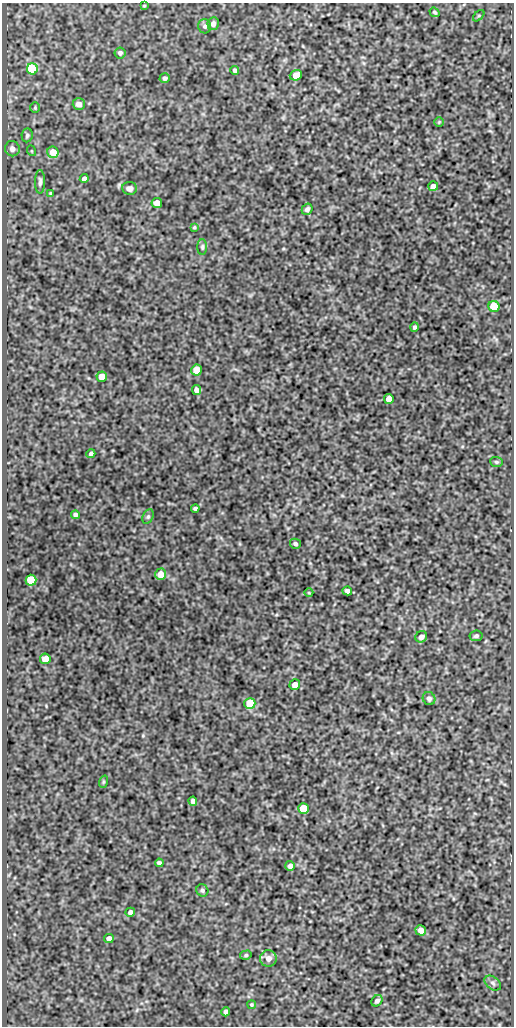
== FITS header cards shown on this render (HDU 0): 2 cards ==
NAXIS1  =                  512
NAXIS2  =                 1024

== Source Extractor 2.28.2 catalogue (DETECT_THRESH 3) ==
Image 512 x 1024 px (HDU 0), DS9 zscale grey, 1 PNG px = 1 image px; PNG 516 x 1028 px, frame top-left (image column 1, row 1024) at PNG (2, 3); each listed source drawn as its Kron ellipse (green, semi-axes under 4 px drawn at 4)
Background 126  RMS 0.63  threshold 1.9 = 3 sigma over >= 5 px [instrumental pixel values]
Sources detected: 63; all 63 listed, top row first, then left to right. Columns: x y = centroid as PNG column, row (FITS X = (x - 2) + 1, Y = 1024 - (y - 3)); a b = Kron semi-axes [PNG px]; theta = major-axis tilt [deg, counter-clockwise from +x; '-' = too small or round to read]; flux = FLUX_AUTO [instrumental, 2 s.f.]
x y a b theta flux
144 6 4 2 - 34
435 12 5 3 - 63
479 16 7 4 45 58
213 24 6 6 - 160
205 26 7 6 - 110
120 53 5 5 - 120
32 69 5 5 - 3000
235 70 4 4 - 100
296 75 6 5 - 360
165 78 5 4 - 130
79 104 6 5 - 230
35 108 5 4 - 56
439 122 4 4 - 46
27 135 7 5 83 92
12 149 8 7 - 220
32 151 5 3 - 33
53 152 6 5 - 610
84 179 4 4 - 180
40 182 12 5 90 130
433 186 5 5 - 250
129 188 7 6 - 160
51 193 4 4 - 51
157 203 5 5 - 460
307 209 6 5 - 130
194 227 4 3 - 48
202 247 8 5 90 74
494 306 5 5 - 1000
414 327 5 4 - 79
197 370 5 5 - 1200
102 377 5 5 - 880
196 390 5 4 - 220
389 399 5 5 - 390
91 454 4 3 - 99
496 462 6 5 - 71
195 508 4 3 - 96
75 515 4 4 - 99
148 517 7 5 63 79
295 544 6 5 - 91
160 574 6 5 - 490
31 580 5 5 - 2400
347 591 5 4 - 140
309 593 4 3 - 35
476 636 7 5 9 91
421 637 6 5 - 230
45 659 5 5 - 460
295 685 5 5 - 310
429 699 7 6 - 110
250 703 5 5 - 1700
103 782 6 4 71 56
193 801 4 4 - 170
303 809 5 5 - 1700
159 863 4 4 - 110
290 866 5 5 - 230
202 890 6 5 - 91
130 912 5 4 - 160
421 930 5 5 - 340
109 939 5 4 - 220
246 955 6 4 15 64
268 958 8 8 - 260
493 983 9 6 -36 120
377 1001 6 5 - 130
251 1005 4 4 - 56
226 1012 4 4 - 180